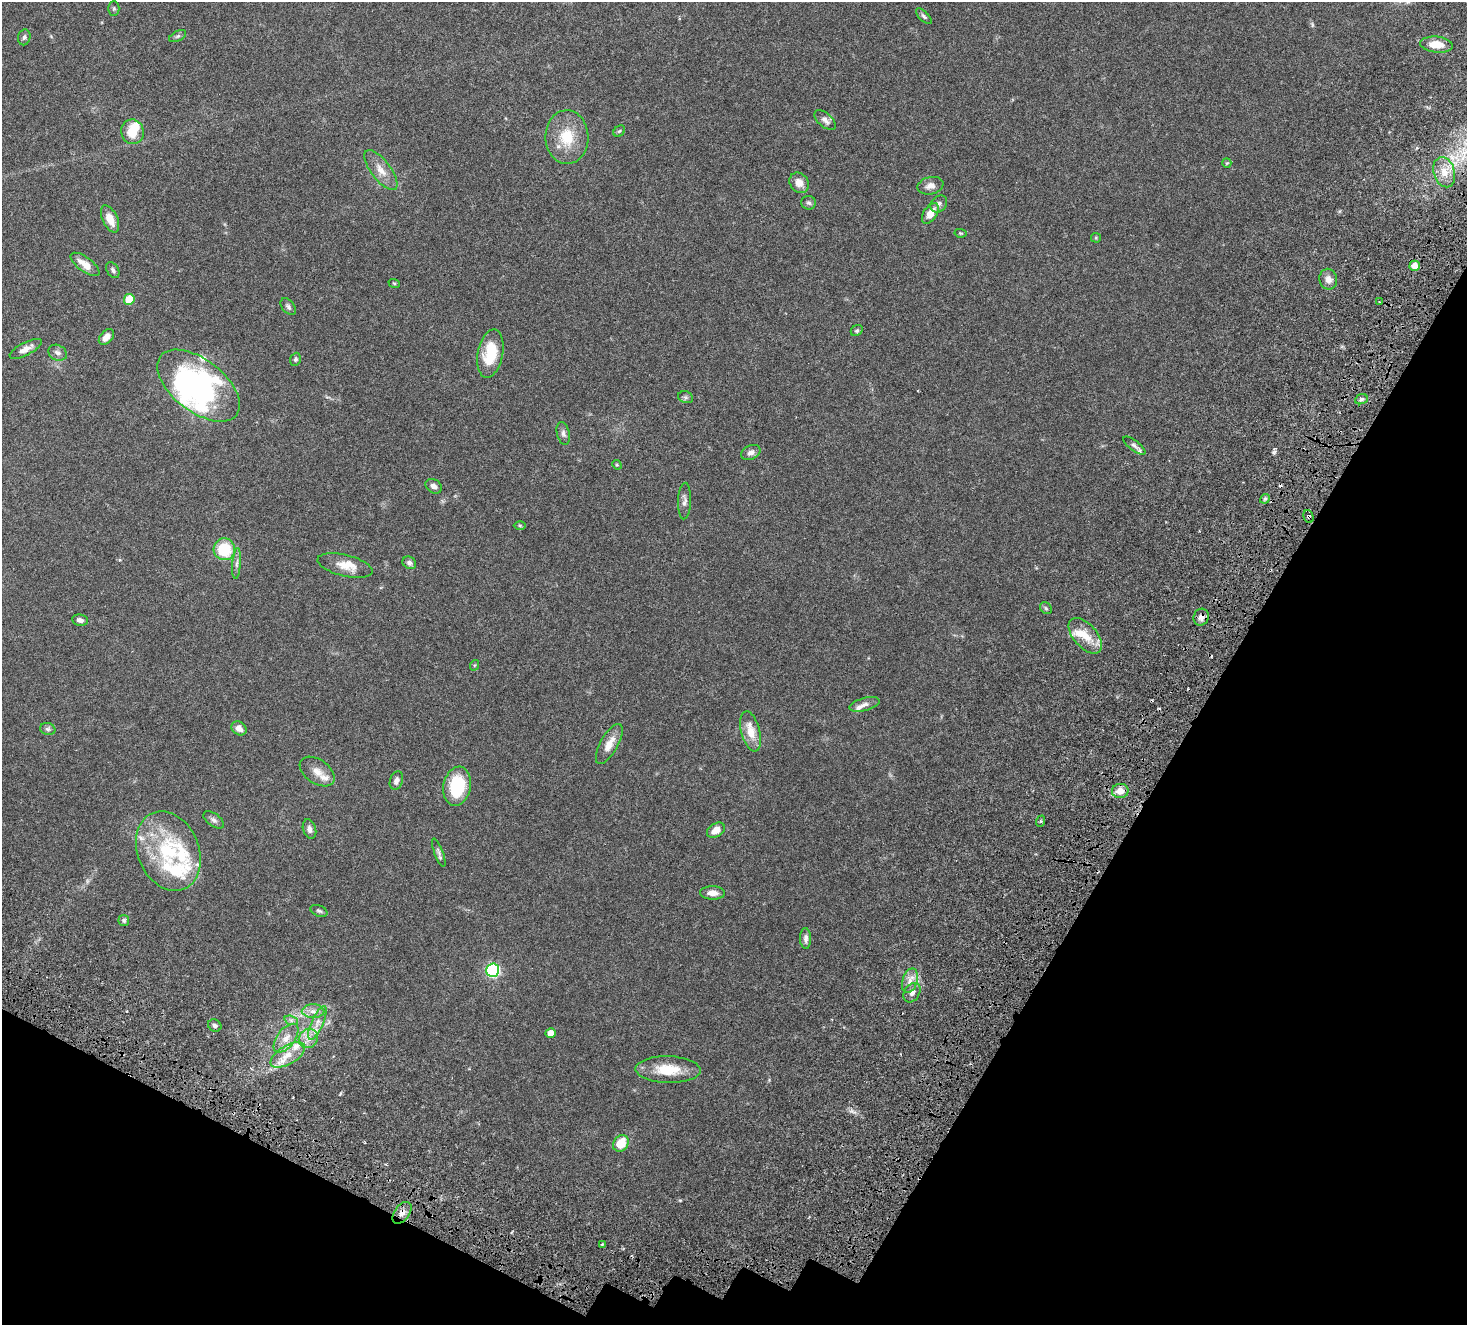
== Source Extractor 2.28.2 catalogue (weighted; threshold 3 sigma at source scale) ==
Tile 15 of 4 x 4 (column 3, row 4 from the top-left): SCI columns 3131-4595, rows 489-1811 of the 6271 x 6331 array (HDU 1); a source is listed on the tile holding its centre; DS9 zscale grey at full resolution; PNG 1469 x 1327 px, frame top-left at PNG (2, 2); each listed source drawn as its Kron ellipse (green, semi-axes under 4 px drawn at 4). Shown black and unused: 23% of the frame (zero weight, under 4 of 8 exposures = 12% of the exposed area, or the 3 px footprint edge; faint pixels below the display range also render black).
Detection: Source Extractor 2.28.2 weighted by HDU 2 'WHT'; one run over the whole footprint, this tile lists its part. Background 0.0478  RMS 0.0023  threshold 0.00922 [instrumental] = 3 sigma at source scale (4.09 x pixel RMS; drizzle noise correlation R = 1.36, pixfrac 0.8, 0.0396/0.0396 arcsec/px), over >= 5 px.
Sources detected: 108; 1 too faint to see at this stretch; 3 inside a brighter object's white glare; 3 cosmic-ray / hot-pixel residue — neither listed nor drawn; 12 inside a brighter listed object's ellipse — not listed separately; the other 89 listed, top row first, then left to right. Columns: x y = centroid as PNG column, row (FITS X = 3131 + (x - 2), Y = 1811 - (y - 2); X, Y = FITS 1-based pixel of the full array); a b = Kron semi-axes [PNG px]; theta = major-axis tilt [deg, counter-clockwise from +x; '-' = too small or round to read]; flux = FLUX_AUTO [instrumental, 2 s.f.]
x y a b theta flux
114 8 7 5 -89 0.29
924 16 10 4 -45 0.38
178 36 9 5 27 0.38
24 37 8 6 78 0.44
1436 45 16 8 -5 2.5
825 120 13 7 -42 0.82
619 131 6 5 - 0.29
132 132 12 11 - 3.3
567 137 27 21 -89 5.9
1227 163 5 4 - 0.2
381 170 24 9 -53 2.3
1444 172 15 10 -74 2.4
799 183 11 9 -55 1.7
930 186 13 8 13 1.1
809 203 7 7 - 0.47
939 204 9 7 49 0.62
930 213 12 6 57 2.3
110 219 14 7 -64 2.2
960 233 6 4 -11 0.2
1096 238 5 5 - 0.2
85 264 17 7 -36 2.1
1415 266 5 5 - 2
113 270 8 5 -57 0.44
1328 279 10 9 - 1.1
394 283 6 3 -19 0.2
129 299 5 5 - 5.5
1379 302 3 2 - 0.22
288 307 9 6 -50 0.48
857 331 6 5 - 0.31
106 337 9 6 49 1.4
26 349 17 6 28 1.3
58 353 10 7 -27 0.7
490 354 24 12 79 6.3
295 359 6 5 - 0.33
198 386 48 26 -38 35
686 397 8 6 -19 0.39
1361 399 6 5 - 0.4
563 433 11 6 -77 0.63
1134 446 13 5 -37 0.52
751 452 10 7 24 0.78
617 465 5 4 - 0.19
434 486 8 6 -32 0.82
1265 499 5 4 - 0.29
684 501 18 6 88 0.85
1308 516 6 5 - 0.38
520 525 6 4 -1 0.23
224 549 11 10 - 7.5
237 563 15 4 85 0.62
409 563 7 6 - 0.59
345 566 28 10 -13 2.5
1046 608 6 5 - 0.29
1201 617 8 7 - 1.1
80 620 8 5 -9 0.71
1085 636 21 11 -48 3.2
475 665 5 3 - 0.16
865 704 15 6 16 0.95
239 728 8 6 -39 1.3
48 729 8 6 -15 0.44
751 731 20 9 -75 3.1
609 744 22 8 61 2.2
317 771 19 12 -35 1.9
396 780 9 6 71 0.8
457 786 20 13 79 9.6
1120 791 8 7 - 2.1
214 820 12 6 -35 0.64
1041 821 6 3 71 0.2
309 829 10 6 -74 0.78
716 830 10 6 33 1.8
168 851 41 30 -67 15
439 853 15 4 -70 0.54
712 893 12 6 -2 1.4
319 911 9 5 -23 0.41
124 920 5 5 - 0.38
806 938 10 5 -89 0.69
493 970 7 6 - 29
910 981 13 7 72 1.4
912 993 10 7 58 0.86
313 1011 11 7 0 1.1
291 1020 7 4 -18 0.45
317 1023 18 6 66 1.6
215 1025 7 5 -32 0.49
550 1033 5 5 - 1.7
286 1038 17 9 52 2
308 1038 10 9 - 1.5
288 1055 19 9 31 3
668 1070 32 13 -2 5.2
621 1143 9 7 56 3.6
402 1213 12 7 53 1.1
602 1244 3 3 - 0.19
Overlapping masked pixels (flux is a lower limit): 4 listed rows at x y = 1444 172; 1308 516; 1201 617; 402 1213
Isophote crosses this tile's border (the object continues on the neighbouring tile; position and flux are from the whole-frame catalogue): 1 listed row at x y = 1444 172
Unlisted compact peaks at least as high as the median listed source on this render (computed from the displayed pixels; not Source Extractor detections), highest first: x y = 1273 452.